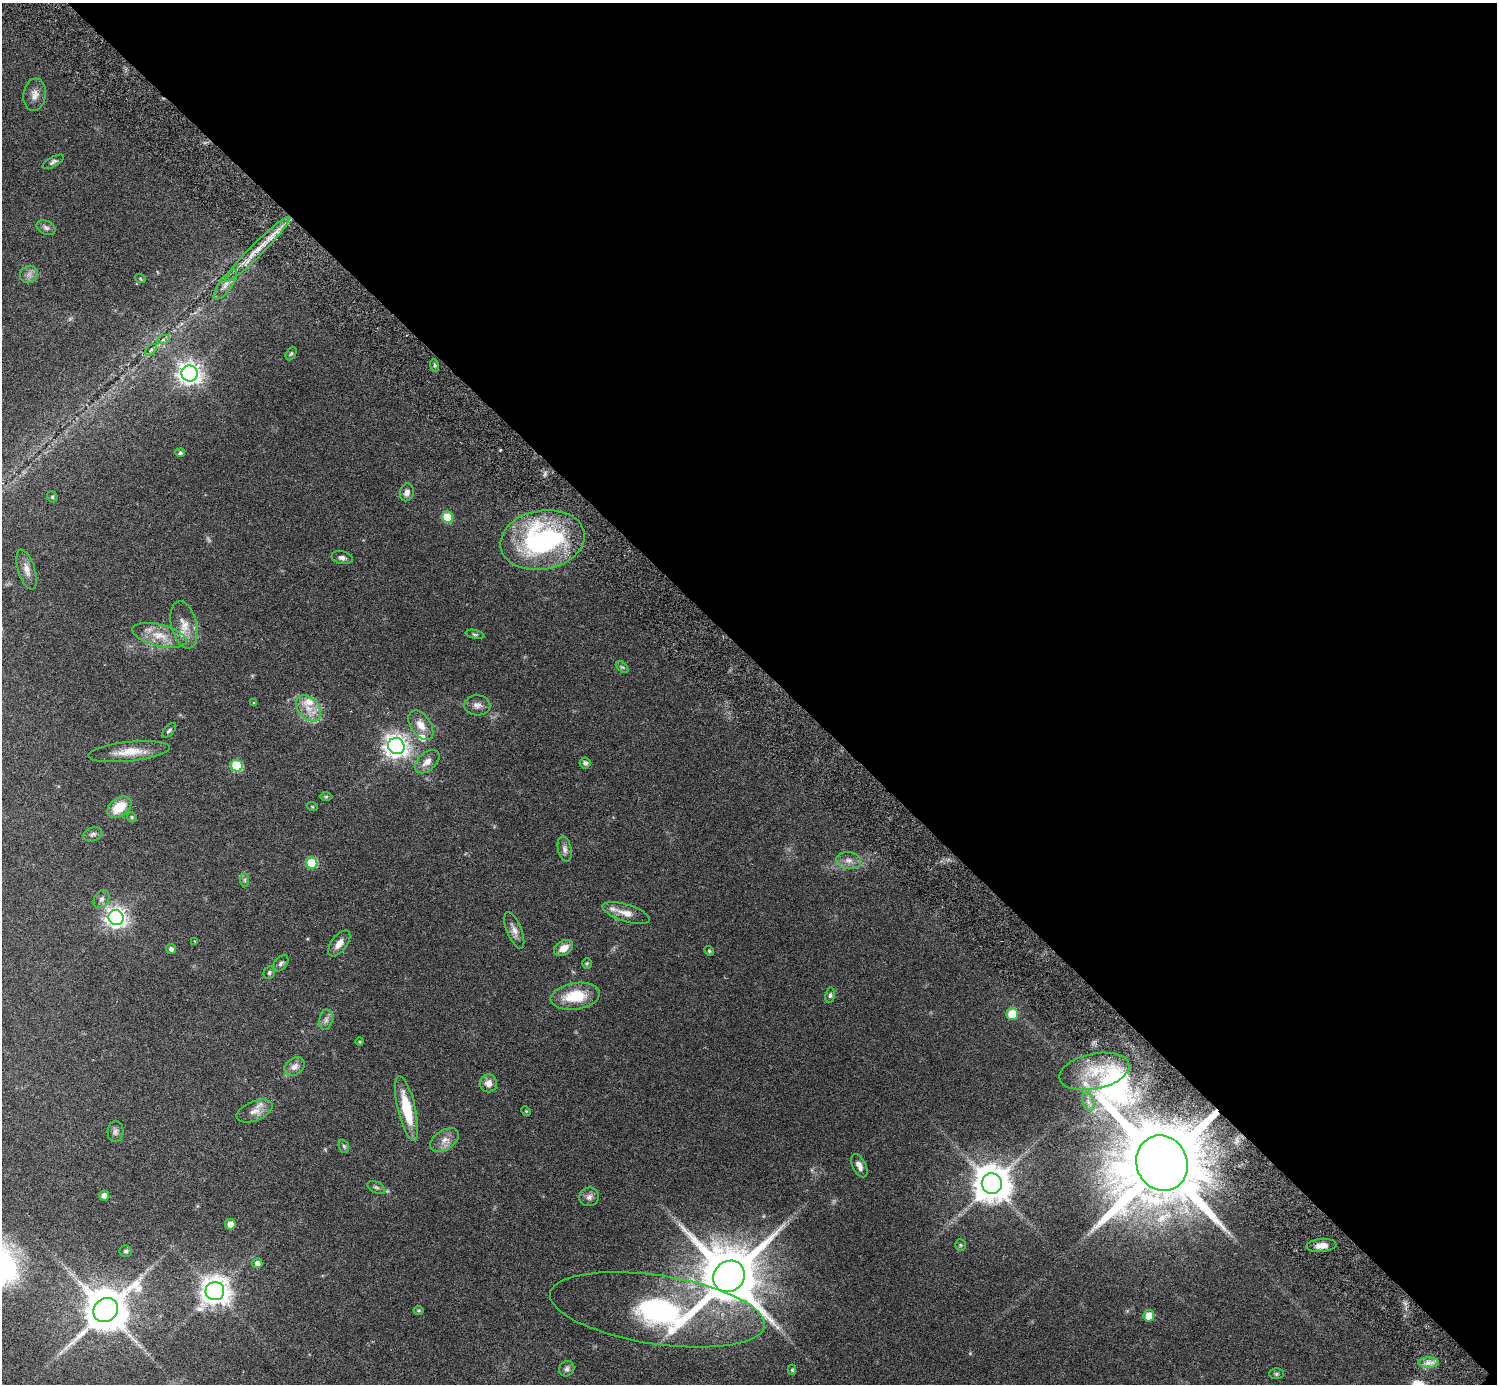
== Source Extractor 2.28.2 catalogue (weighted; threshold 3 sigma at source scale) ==
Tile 8 of 4 x 4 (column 4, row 2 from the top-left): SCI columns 4531-6025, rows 2961-4342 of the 6029 x 6026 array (HDU 1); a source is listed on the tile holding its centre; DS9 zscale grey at full resolution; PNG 1499 x 1386 px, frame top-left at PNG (2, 3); each listed source drawn as its Kron ellipse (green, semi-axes under 4 px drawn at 4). Shown black and unused: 48% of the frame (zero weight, under 3 of 6 exposures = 3% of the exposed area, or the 3 px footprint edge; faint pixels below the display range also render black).
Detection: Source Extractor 2.28.2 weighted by HDU 2 'WHT'; one run over the whole footprint, this tile lists its part. Background 0.0569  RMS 0.0044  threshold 0.0178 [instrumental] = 3 sigma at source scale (4.09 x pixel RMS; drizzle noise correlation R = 1.36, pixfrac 0.8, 0.05/0.05 arcsec/px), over >= 5 px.
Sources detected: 94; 4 inside a brighter listed object's ellipse — not listed separately; the other 90 listed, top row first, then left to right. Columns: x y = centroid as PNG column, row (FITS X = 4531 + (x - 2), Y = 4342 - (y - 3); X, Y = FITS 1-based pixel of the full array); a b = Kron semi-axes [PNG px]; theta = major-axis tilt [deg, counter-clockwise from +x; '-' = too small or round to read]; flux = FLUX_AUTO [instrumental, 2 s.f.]
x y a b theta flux
35 95 16 11 82 3.2
53 162 12 5 28 1
46 228 10 6 -26 1.3
257 249 45 6 45 8.5
29 274 9 8 - 1.9
140 278 6 3 -20 0.42
225 285 17 6 54 2.7
163 340 7 4 19 0.77
151 350 7 4 45 0.74
291 353 7 4 62 0.73
434 365 6 4 -72 0.6
189 373 8 7 - 320
180 453 5 4 - 0.93
407 492 9 7 77 2
52 497 6 5 - 0.57
447 517 6 5 - 14
542 540 42 29 11 71
342 558 11 6 -13 1.3
27 570 21 8 -73 3
184 625 24 13 -77 6.2
475 634 9 4 -13 0.69
159 635 28 10 -14 7.6
622 667 7 4 -42 0.7
254 703 3 3 - 0.44
477 705 13 10 -2 2.5
309 708 15 10 -48 5
421 725 16 10 -54 4.5
169 731 9 4 48 0.86
396 746 8 8 - 330
129 752 41 10 6 7.7
427 762 14 9 42 3.2
585 763 5 5 - 1.3
237 766 6 5 - 22
326 796 6 4 1 0.51
312 806 5 3 - 0.4
119 807 13 9 35 9.5
132 817 5 4 - 0.57
93 834 10 6 18 1.3
565 849 13 6 -78 1.7
849 860 12 8 -6 2.6
312 863 6 5 - 17
245 880 7 4 -90 0.78
101 899 9 7 58 1.6
626 913 24 8 -17 4.3
116 918 8 7 - 250
514 930 19 7 -68 2.6
195 941 4 3 - 0.37
339 943 15 8 53 3.3
563 948 10 7 32 4
171 949 5 5 - 1.3
709 951 5 4 - 0.51
281 963 9 6 47 1.2
587 963 5 5 - 0.54
269 973 6 5 - 0.88
830 995 8 5 83 0.78
575 996 25 13 9 13
1012 1014 6 5 - 10
326 1020 10 6 79 1.6
360 1042 4 3 - 0.44
294 1066 11 8 36 2.5
1094 1071 35 17 11 15
488 1083 9 8 - 2.9
1088 1102 9 5 -70 1.6
407 1109 33 9 -77 15
255 1111 19 9 22 3.8
526 1111 5 4 - 0.44
115 1132 10 8 85 1.4
445 1140 16 9 33 3.3
344 1146 7 5 -68 0.68
1162 1163 28 25 -66 9400
859 1166 12 6 -64 2.2
992 1184 10 10 - 1100
376 1187 9 5 -27 0.97
104 1196 5 5 - 2.4
589 1197 10 9 - 1.8
230 1224 5 5 - 3.2
960 1245 6 5 - 0.66
1321 1245 15 6 5 3.1
126 1251 6 6 - 0.91
257 1263 5 5 - 1.9
729 1276 16 15 - 3700
215 1291 9 9 - 530
106 1310 13 11 40 1700
418 1310 5 5 - 0.66
657 1310 108 34 -9 91
1149 1316 5 5 - 6.6
1428 1363 10 5 0 2
567 1369 8 7 - 1.2
792 1370 5 4 - 0.46
1277 1374 7 5 1 0.74
Overlapping masked pixels (flux is a lower limit): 1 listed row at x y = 1162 1163